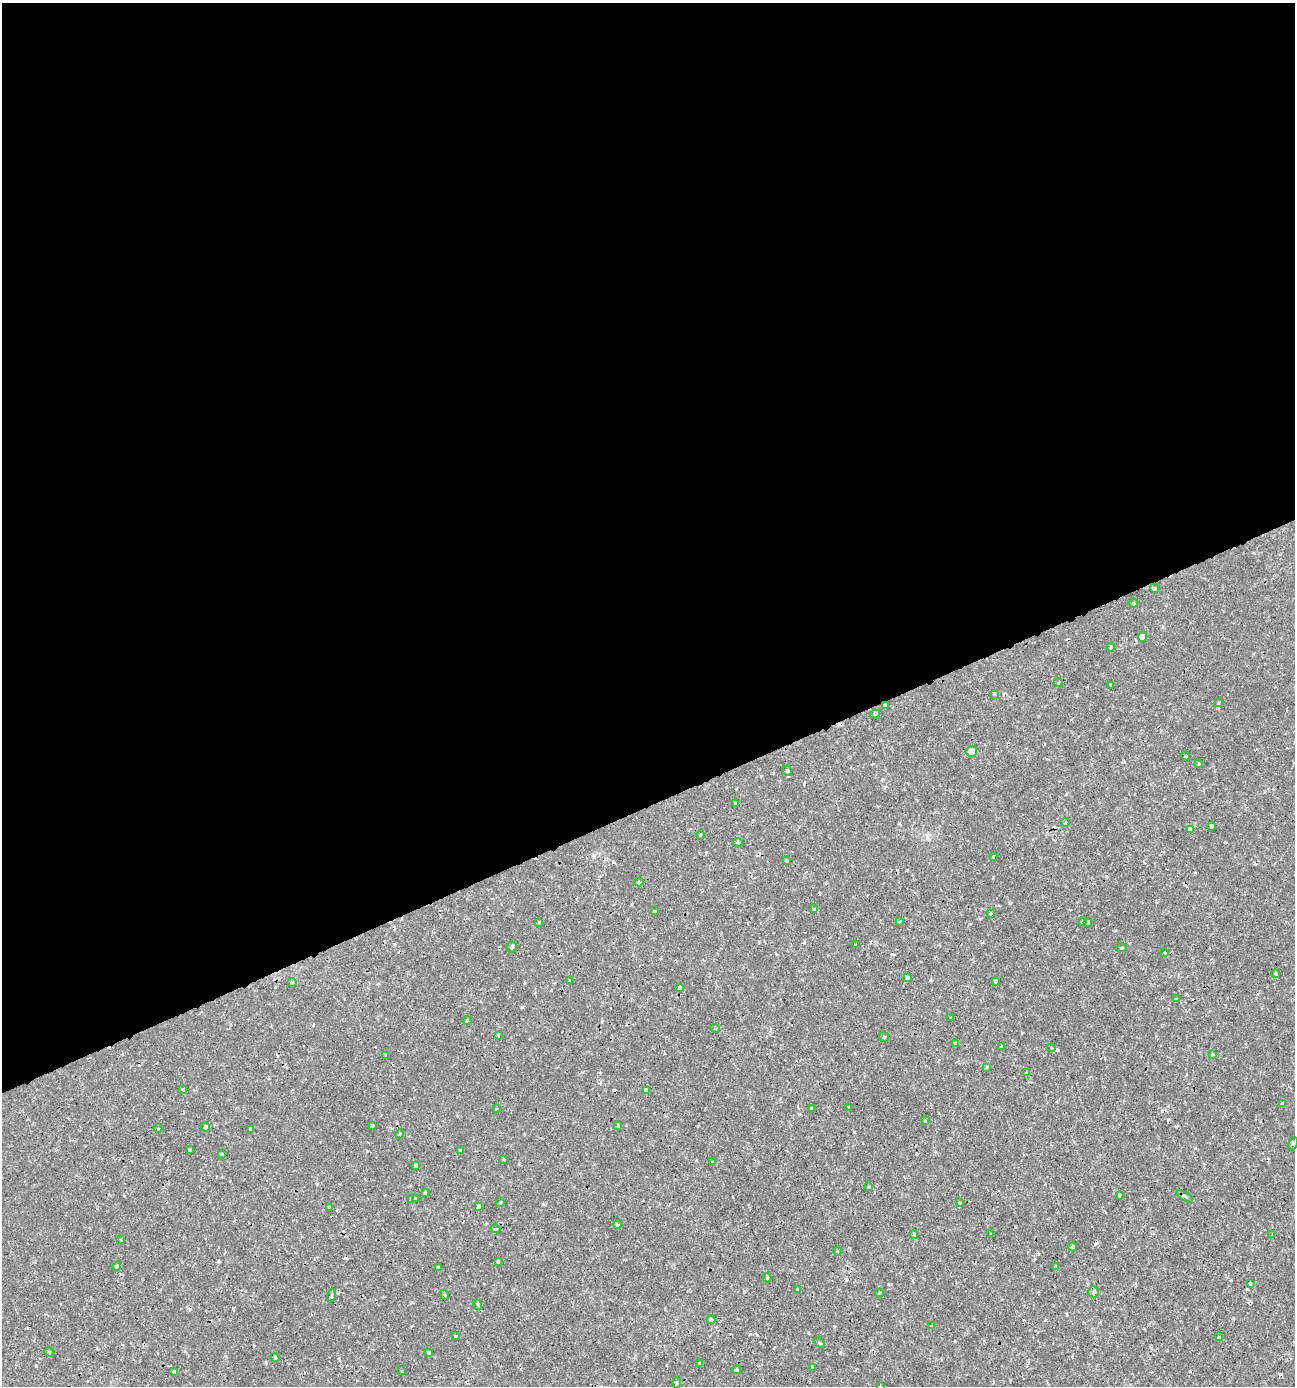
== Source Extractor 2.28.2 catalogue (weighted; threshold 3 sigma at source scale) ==
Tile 2 of 4 x 4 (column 2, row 1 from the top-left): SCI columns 1428-2720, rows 4155-5538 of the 5388 x 5543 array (HDU 1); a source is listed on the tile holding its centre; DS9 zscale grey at full resolution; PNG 1297 x 1388 px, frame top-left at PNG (2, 3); each listed source drawn as its Kron ellipse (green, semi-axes under 4 px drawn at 4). Shown black and unused: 58% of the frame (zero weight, under 2 of 3 exposures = <1% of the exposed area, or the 3 px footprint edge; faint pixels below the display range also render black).
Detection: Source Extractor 2.28.2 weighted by HDU 2 'WHT'; one run over the whole footprint, this tile lists its part. Background 0.00175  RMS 0.001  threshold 0.00458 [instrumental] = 3 sigma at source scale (4.5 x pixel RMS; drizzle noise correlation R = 1.50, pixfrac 1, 0.0396/0.0396 arcsec/px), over >= 5 px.
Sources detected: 138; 20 cosmic-ray / hot-pixel residue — neither listed nor drawn; the other 118 listed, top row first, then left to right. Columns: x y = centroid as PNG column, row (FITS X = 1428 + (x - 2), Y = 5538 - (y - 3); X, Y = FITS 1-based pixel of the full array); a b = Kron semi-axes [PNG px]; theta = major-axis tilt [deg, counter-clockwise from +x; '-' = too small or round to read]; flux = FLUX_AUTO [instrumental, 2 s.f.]
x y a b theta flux
1155 588 4 4 - 0.15
1133 603 4 4 - 0.13
1143 637 5 4 - 0.66
1111 647 5 3 - 0.11
1058 683 4 3 - 0.17
1111 685 3 3 - 0.14
994 694 4 3 - 0.13
1219 703 4 3 - 0.13
885 706 4 4 - 0.52
875 714 5 3 - 0.24
971 751 5 5 - 0.97
1186 756 4 3 - 0.09
1199 764 4 3 - 0.12
787 770 5 4 - 0.18
736 803 3 3 - 0.17
1065 822 4 3 - 0.11
1212 826 4 4 - 1.5
1190 829 4 4 - 0.47
700 835 5 3 - 0.12
738 842 5 4 - 0.14
993 856 3 2 - 0.11
786 861 3 3 - 0.13
639 882 4 4 - 0.15
814 909 4 3 - 0.1
654 911 3 3 - 0.095
990 913 3 3 - 0.29
539 922 3 3 - 0.42
900 922 3 3 - 0.16
1083 922 3 3 - 0.51
1088 922 4 3 - 0.75
855 945 3 3 - 0.17
512 947 6 4 64 0.22
1121 948 5 3 - 0.11
1165 952 3 3 - 0.11
1276 973 4 3 - 0.12
907 978 3 3 - 0.69
570 980 3 3 - 0.24
995 981 3 3 - 0.33
292 982 5 3 - 0.13
680 987 4 3 - 0.57
1176 999 4 4 - 0.096
951 1018 3 3 - 0.22
467 1020 4 3 - 0.093
715 1028 5 3 - 0.12
498 1035 3 3 - 0.17
884 1037 5 5 - 0.15
956 1044 4 3 - 0.45
1001 1047 3 3 - 0.24
1051 1048 4 4 - 0.12
1212 1054 4 4 - 0.092
386 1055 3 2 - 0.081
986 1067 4 3 - 0.13
1026 1072 4 3 - 0.32
183 1090 4 3 - 0.37
646 1090 4 4 - 0.3
1282 1103 3 2 - 0.1
812 1108 3 3 - 0.14
849 1108 3 2 - 0.15
496 1109 3 2 - 0.087
925 1121 4 3 - 0.18
618 1125 3 3 - 0.12
372 1126 3 3 - 0.48
206 1127 4 4 - 0.3
158 1129 4 3 - 0.11
250 1129 3 3 - 0.18
400 1134 5 3 - 0.097
1293 1144 6 4 64 0.2
189 1150 3 3 - 0.11
460 1150 3 3 - 0.16
221 1154 4 3 - 0.079
504 1159 4 3 - 0.099
713 1162 3 3 - 0.23
416 1165 4 3 - 0.69
868 1187 4 3 - 0.13
425 1193 4 4 - 0.2
1119 1195 4 3 - 0.49
1185 1196 9 3 -31 0.19
415 1198 4 3 - 0.17
410 1199 4 3 - 0.16
500 1203 4 4 - 0.13
959 1203 3 3 - 0.26
478 1206 4 3 - 0.55
329 1207 4 4 - 0.13
618 1224 4 4 - 0.19
495 1229 5 4 - 0.14
914 1234 4 4 - 0.23
991 1234 3 2 - 0.097
1272 1235 3 3 - 0.12
121 1240 4 2 - 0.081
1072 1247 4 4 - 0.13
837 1251 4 3 - 0.079
498 1261 3 3 - 0.15
117 1266 4 3 - 0.54
1056 1266 3 3 - 0.12
439 1267 3 3 - 0.36
767 1278 4 3 - 0.16
1250 1283 4 3 - 0.1
797 1289 3 3 - 0.36
1094 1292 5 5 - 0.26
879 1293 4 3 - 0.099
332 1295 6 3 71 0.12
445 1295 5 3 - 0.11
478 1305 5 3 - 0.11
711 1320 4 4 - 0.22
931 1326 3 3 - 0.18
455 1336 3 3 - 0.096
1219 1337 4 3 - 0.098
819 1343 6 4 -45 0.13
49 1352 5 4 - 0.15
429 1352 3 3 - 0.22
275 1358 4 3 - 0.12
700 1363 3 3 - 0.17
812 1367 4 3 - 0.14
737 1370 4 3 - 0.33
173 1371 4 3 - 0.25
402 1371 3 2 - 0.088
677 1383 5 3 - 0.14
880 1386 3 3 - 0.089
Overlapping masked pixels (flux is a lower limit): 1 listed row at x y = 885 706
Isophote crosses this tile's border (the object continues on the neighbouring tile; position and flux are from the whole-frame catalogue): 1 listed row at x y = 880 1386
Unlisted compact peaks at least as high as the median listed source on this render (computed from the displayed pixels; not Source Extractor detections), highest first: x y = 854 1132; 543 1204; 613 862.